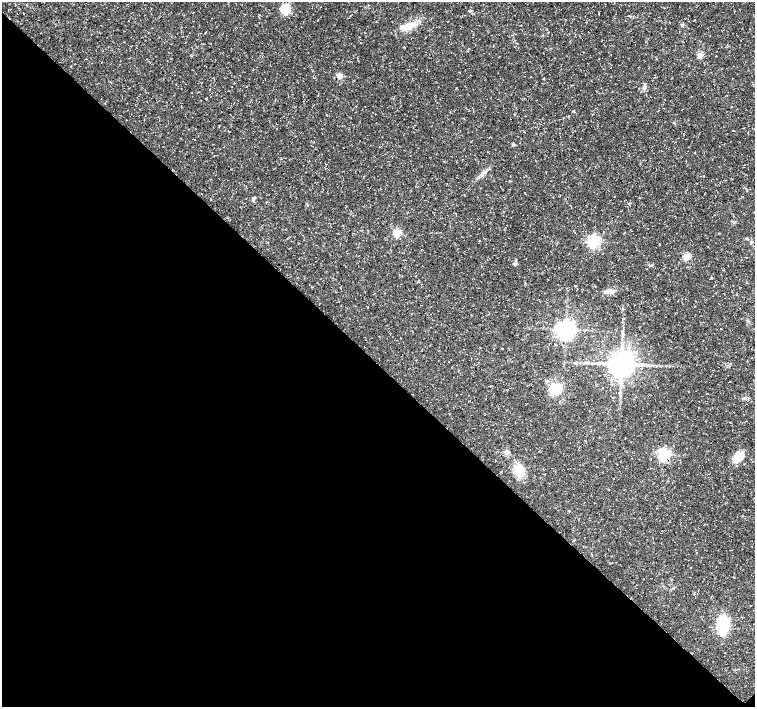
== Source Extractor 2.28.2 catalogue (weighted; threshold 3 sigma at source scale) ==
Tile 14 of 4 x 4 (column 2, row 4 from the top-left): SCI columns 1512-3016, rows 222-1631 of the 6028 x 6015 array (HDU 1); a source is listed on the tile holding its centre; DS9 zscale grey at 2 x 2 block average (1 PNG px = mean of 2 x 2 image px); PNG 757 x 709 px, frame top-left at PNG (2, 2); no overlay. Shown black and unused: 49% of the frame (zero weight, under 3 of 5 exposures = <1% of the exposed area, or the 3 px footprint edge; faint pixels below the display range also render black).
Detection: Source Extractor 2.28.2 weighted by HDU 2 'WHT'; one run over the whole footprint, this tile lists its part. Background 0.0414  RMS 0.0028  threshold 0.0125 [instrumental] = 3 sigma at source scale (4.5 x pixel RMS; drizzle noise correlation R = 1.50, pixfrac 1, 0.0396/0.0396 arcsec/px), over >= 5 px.
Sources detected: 32; all 32 listed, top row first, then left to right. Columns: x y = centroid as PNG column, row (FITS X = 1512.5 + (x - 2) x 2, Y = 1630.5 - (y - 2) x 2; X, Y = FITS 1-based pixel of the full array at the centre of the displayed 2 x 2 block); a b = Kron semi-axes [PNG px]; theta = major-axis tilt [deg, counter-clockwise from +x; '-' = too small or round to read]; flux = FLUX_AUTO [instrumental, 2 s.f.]
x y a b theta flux
285 9 9 8 - 12
469 11 4 3 - 0.72
682 25 4 3 - 0.8
407 27 23 7 22 9.6
700 55 3 3 - 13
339 76 6 6 - 3.2
644 88 6 4 75 2.1
514 114 3 2 - 0.32
673 122 3 2 - 0.42
513 144 5 3 - 0.87
485 172 6 3 37 1.5
253 198 6 3 73 1.3
397 232 3 3 - 31
594 241 4 4 - 130
751 242 5 3 - 1
686 256 3 3 - 23
515 263 4 4 - 1.2
649 265 4 2 - 0.63
610 291 10 5 0 4.5
622 309 3 3 - 0.56
566 329 5 5 - 430
448 362 2 2 - 2.3
621 364 6 6 - 1100
546 381 4 3 - 1.6
556 388 9 8 - 16
745 398 3 2 - 0.6
506 452 3 3 - 9.4
664 454 4 4 - 120
738 457 14 7 53 11
519 470 11 9 -70 14
574 540 3 2 - 0.39
722 625 20 12 -89 27
Diffuse or blended objects may show on this block-average render without a row.